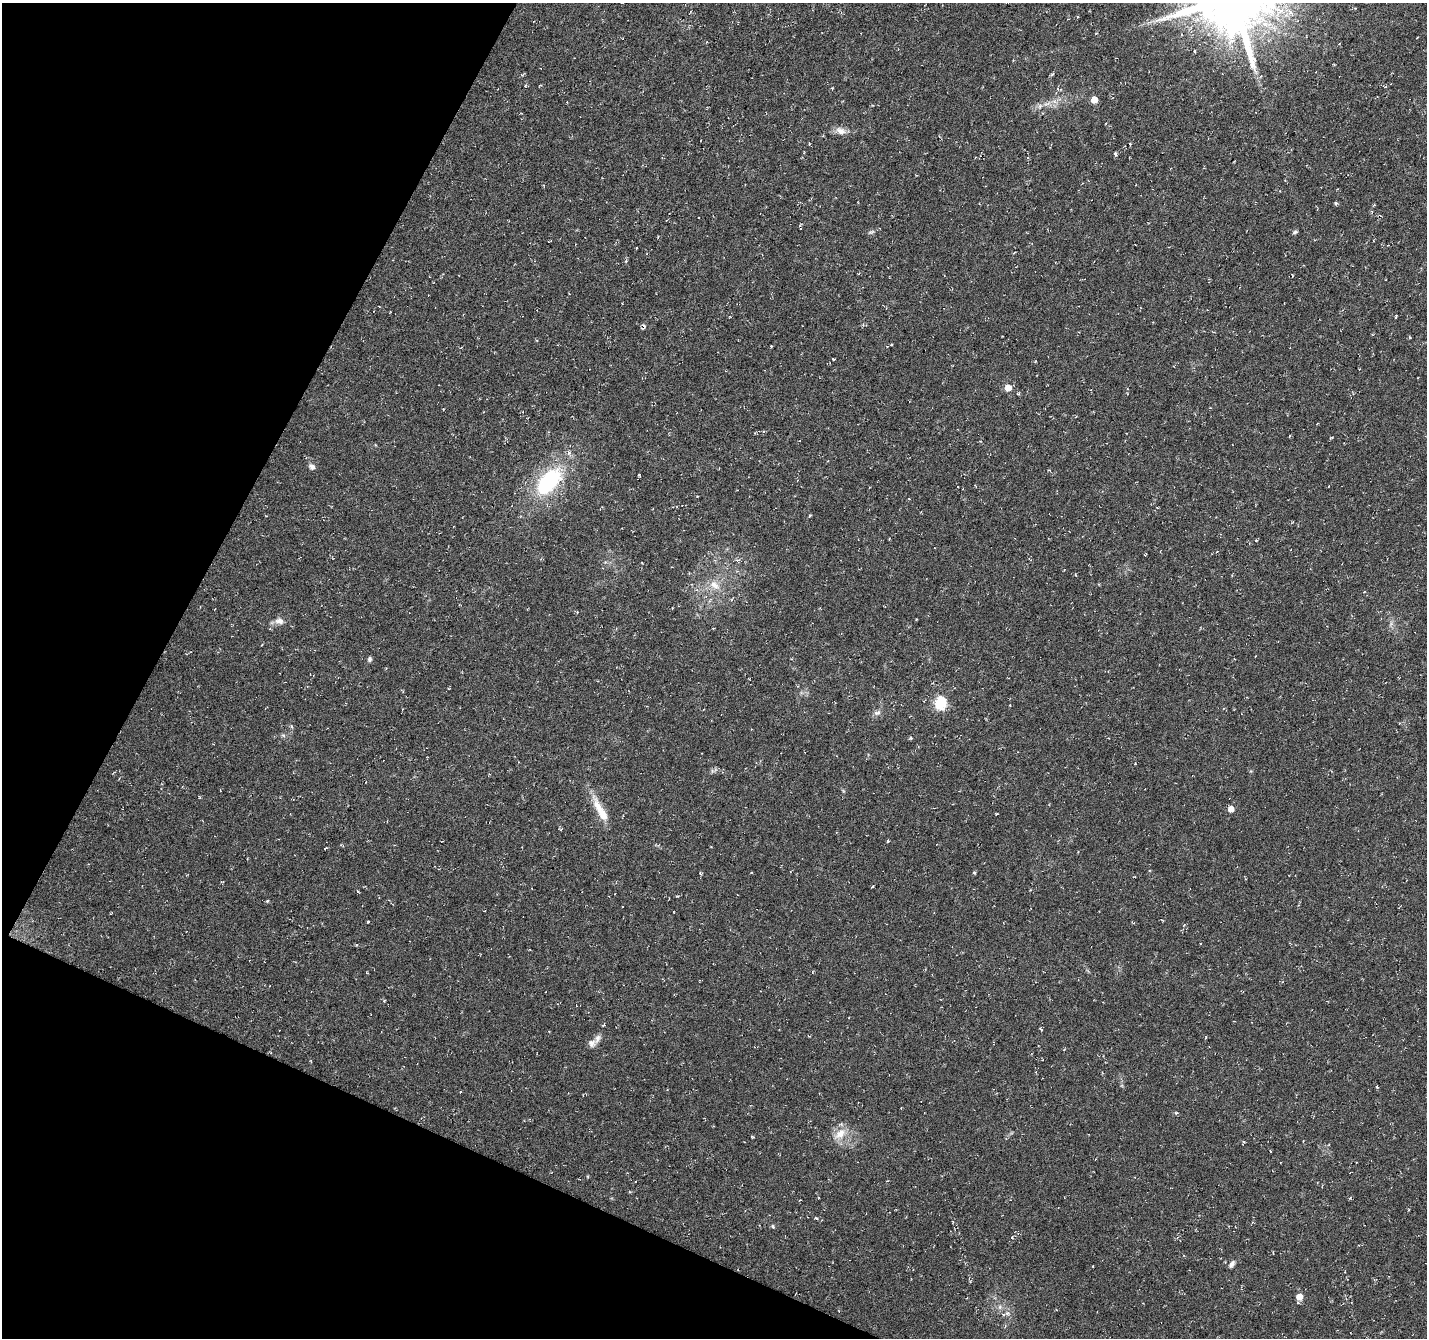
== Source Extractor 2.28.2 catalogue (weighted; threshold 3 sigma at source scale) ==
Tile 9 of 4 x 4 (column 1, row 3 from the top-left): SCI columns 1-1425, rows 1539-2874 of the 5707 x 5815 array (HDU 1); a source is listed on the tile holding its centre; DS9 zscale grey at full resolution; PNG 1429 x 1340 px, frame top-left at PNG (2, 3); no overlay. Shown black and unused: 22% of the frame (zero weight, under 3 of 6 exposures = <1% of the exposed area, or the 3 px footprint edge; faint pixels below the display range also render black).
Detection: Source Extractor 2.28.2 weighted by HDU 2 'WHT'; one run over the whole footprint, this tile lists its part. Background 0.00531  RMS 0.004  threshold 0.0163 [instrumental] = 3 sigma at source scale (4.09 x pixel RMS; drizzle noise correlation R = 1.36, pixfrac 0.8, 0.0396/0.0396 arcsec/px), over >= 5 px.
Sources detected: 73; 2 cosmic-ray / hot-pixel residue — not listed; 4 inside a brighter listed object's ellipse — not listed separately; the other 67 listed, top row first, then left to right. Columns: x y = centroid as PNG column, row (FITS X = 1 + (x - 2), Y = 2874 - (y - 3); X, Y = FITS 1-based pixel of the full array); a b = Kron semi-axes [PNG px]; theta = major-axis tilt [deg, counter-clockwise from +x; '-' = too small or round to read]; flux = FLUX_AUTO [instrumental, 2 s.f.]
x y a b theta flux
1355 8 3 3 - 0.31
690 12 4 2 - 0.27
1194 52 3 3 - 0.42
1052 74 6 4 31 0.48
540 85 4 3 - 0.32
1094 100 5 5 - 5
1047 104 11 3 11 1.2
1106 123 3 2 - 0.25
841 131 15 8 -25 2.6
1130 144 4 3 - 0.48
1115 154 6 4 -81 0.55
1336 203 5 4 - 0.54
871 232 9 5 26 0.74
1295 232 6 4 27 0.71
637 248 3 2 - 0.36
1014 253 4 3 - 0.36
1396 316 5 2 - 0.36
644 326 6 4 -38 0.76
1409 337 5 3 - 0.32
891 345 4 3 - 0.31
833 359 4 3 - 0.38
1008 388 5 5 - 5.2
1018 394 5 3 - 0.39
1290 436 3 2 - 0.48
1332 437 4 2 - 0.38
312 467 7 5 -46 1.5
639 475 4 3 - 0.29
549 482 36 19 48 36
810 515 4 3 - 0.36
1256 540 4 4 - 0.34
737 560 8 4 -54 0.74
714 585 17 10 -35 4.1
279 621 13 8 -2 2.2
370 659 6 5 - 0.85
386 668 4 3 - 0.27
940 703 6 6 - 40
877 713 11 6 15 1.3
283 735 6 4 -18 0.59
911 738 4 4 - 0.46
598 807 37 10 -66 6.7
1231 809 5 5 - 3.2
997 814 4 2 - 0.28
887 841 3 3 - 0.46
326 848 5 2 - 0.42
974 873 5 4 - 0.5
873 886 3 2 - 0.39
358 892 5 3 - 0.37
267 901 4 3 - 0.39
622 907 2 2 - 0.27
368 922 3 2 - 0.41
356 945 4 3 - 0.45
604 1025 5 3 - 0.41
1041 1029 5 3 - 0.45
809 1036 5 3 - 0.33
1206 1037 4 3 - 0.41
592 1043 10 9 - 1.8
1377 1087 4 3 - 0.44
460 1092 3 2 - 0.27
1176 1113 5 4 - 0.42
840 1134 19 11 42 5.2
816 1218 4 3 - 0.41
773 1226 6 4 -57 0.53
1012 1237 4 4 - 0.4
1232 1264 9 6 53 1.2
1093 1266 3 2 - 0.25
1299 1297 5 5 - 4.7
1003 1314 8 5 19 1.2
Unlisted compact peaks at least as high as the median listed source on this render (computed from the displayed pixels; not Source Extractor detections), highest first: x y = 677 896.